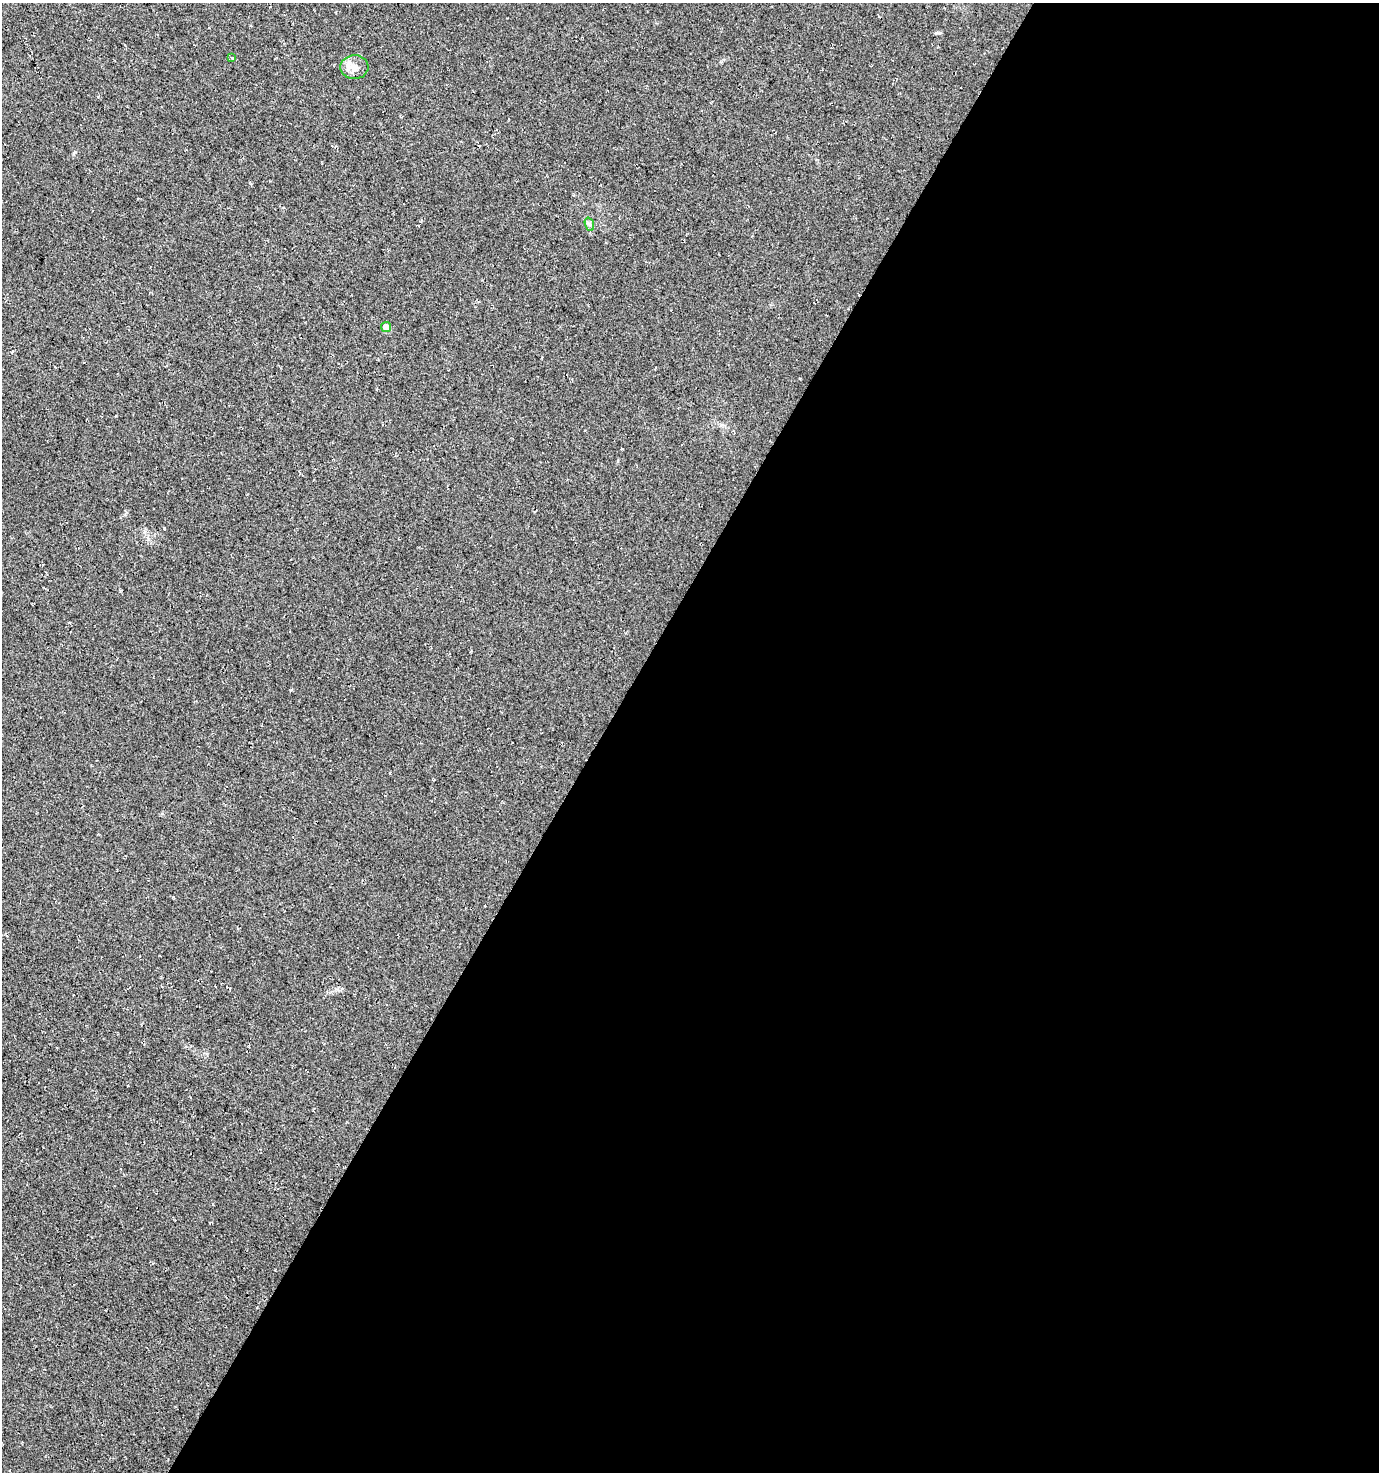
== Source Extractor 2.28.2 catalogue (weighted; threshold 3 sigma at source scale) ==
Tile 12 of 4 x 4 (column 4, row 3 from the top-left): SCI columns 4322-5698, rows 1477-2946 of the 5954 x 5886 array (HDU 1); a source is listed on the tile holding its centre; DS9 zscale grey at full resolution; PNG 1381 x 1474 px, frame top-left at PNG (2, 3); each listed source drawn as its Kron ellipse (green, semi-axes under 4 px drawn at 4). Shown black and unused: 57% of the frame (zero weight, under 3 of 4 exposures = <1% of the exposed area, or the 3 px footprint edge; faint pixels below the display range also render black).
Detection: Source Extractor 2.28.2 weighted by HDU 2 'WHT'; one run over the whole footprint, this tile lists its part. Background 0.0246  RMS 0.0088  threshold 0.0396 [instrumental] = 3 sigma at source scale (4.5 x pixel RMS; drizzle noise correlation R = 1.50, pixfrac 1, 0.0396/0.0396 arcsec/px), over >= 5 px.
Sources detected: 4; all 4 listed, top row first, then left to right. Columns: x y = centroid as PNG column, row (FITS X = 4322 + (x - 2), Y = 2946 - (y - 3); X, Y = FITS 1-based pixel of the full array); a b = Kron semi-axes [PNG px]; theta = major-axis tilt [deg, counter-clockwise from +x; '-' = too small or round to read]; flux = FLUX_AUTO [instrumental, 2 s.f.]
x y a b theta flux
232 58 4 3 - 0.9
354 67 14 12 3 8.5
589 224 7 4 -71 1.7
386 327 5 5 - 9.2